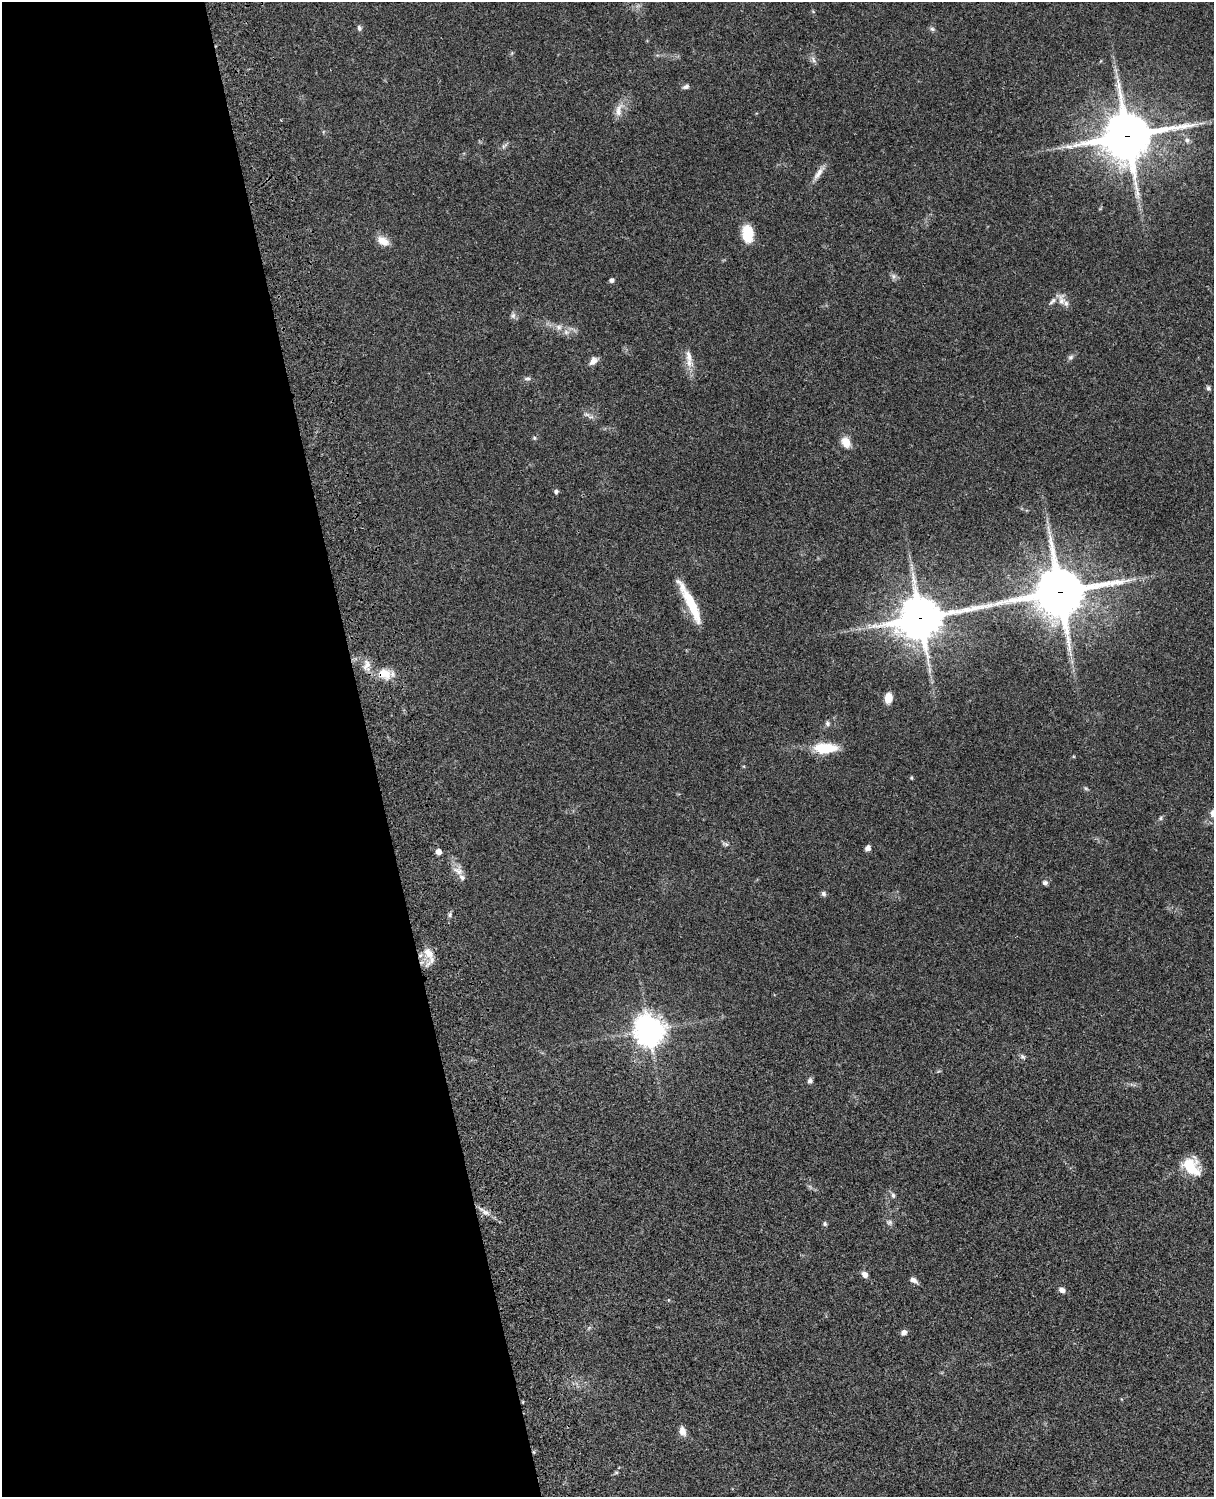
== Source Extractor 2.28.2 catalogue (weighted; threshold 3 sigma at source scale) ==
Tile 5 of 4 x 3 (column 1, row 2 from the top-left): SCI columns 121-1332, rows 1773-3267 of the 5087 x 4926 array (HDU 1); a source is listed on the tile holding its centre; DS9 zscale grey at full resolution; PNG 1216 x 1499 px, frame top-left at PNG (2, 2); no overlay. Shown black and unused: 31% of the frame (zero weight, under 3 of 4 exposures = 6% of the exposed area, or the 3 px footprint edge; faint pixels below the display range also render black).
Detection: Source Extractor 2.28.2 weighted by HDU 2 'WHT'; one run over the whole footprint, this tile lists its part. Background 0.076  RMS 0.0057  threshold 0.0257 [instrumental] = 3 sigma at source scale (4.5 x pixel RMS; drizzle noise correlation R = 1.50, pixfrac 1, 0.05/0.05 arcsec/px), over >= 5 px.
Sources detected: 66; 3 inside a brighter listed object's ellipse — not listed separately; the other 63 listed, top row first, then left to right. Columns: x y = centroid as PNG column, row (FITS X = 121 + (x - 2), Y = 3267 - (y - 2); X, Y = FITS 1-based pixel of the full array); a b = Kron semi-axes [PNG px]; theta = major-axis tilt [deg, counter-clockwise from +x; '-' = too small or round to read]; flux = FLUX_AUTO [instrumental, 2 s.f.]
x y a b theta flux
359 28 8 5 -72 1.3
932 29 6 5 - 1.1
813 59 10 5 -64 1.8
686 87 8 5 18 1.5
619 110 21 8 78 4.9
1127 136 17 16 - 2200
1187 140 7 7 - 1.6
504 146 12 4 40 1.3
1068 146 13 5 -5 2.8
818 173 20 6 56 4.1
748 233 18 11 -86 15
383 241 16 10 -29 5.7
894 276 7 6 - 1.6
612 280 5 4 - 1.9
1052 301 13 5 45 2.1
1061 301 19 9 89 4
513 316 8 7 - 1.7
559 327 9 7 -15 2.5
566 332 7 7 - 2
689 356 18 7 -75 4.9
1070 357 8 6 41 1.4
593 361 11 7 45 3.2
527 378 10 4 4 1.3
1208 388 7 5 -80 1.1
587 414 10 5 -1 1.6
534 438 5 5 - 0.82
846 442 10 8 -59 7.5
556 491 5 5 - 1.3
1049 532 7 4 -19 1.1
1059 592 18 16 10 2400
692 605 53 10 -63 19
920 618 17 14 12 1600
367 665 16 9 78 4.5
384 674 19 14 -15 9.8
888 698 10 7 82 6
827 723 7 6 - 1.2
825 748 21 9 0 21
911 778 5 4 - 0.59
1086 789 7 4 -20 0.8
1161 818 6 4 89 0.83
725 844 11 4 -25 1.2
868 848 6 5 - 2.3
438 852 5 4 - 4.3
458 871 15 10 -39 4.6
1045 883 7 6 - 1.7
823 893 8 6 -46 1.3
450 915 8 4 81 1.2
428 953 22 12 -83 8.3
649 1030 10 9 - 720
1023 1057 7 6 - 1.3
810 1081 8 6 77 1.5
1191 1167 23 16 -48 15
893 1195 7 5 -75 1.2
485 1212 11 6 -16 2.6
889 1222 8 7 - 1.6
825 1224 6 5 - 0.95
865 1274 7 6 - 2.9
913 1280 9 5 -29 2.3
1062 1290 7 5 -39 2.8
668 1300 5 3 - 0.48
904 1332 7 6 - 2.3
682 1431 11 8 -76 3.5
616 1472 6 4 1 0.72
Overlapping masked pixels (flux is a lower limit): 4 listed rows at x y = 1127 136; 1059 592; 920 618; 384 674